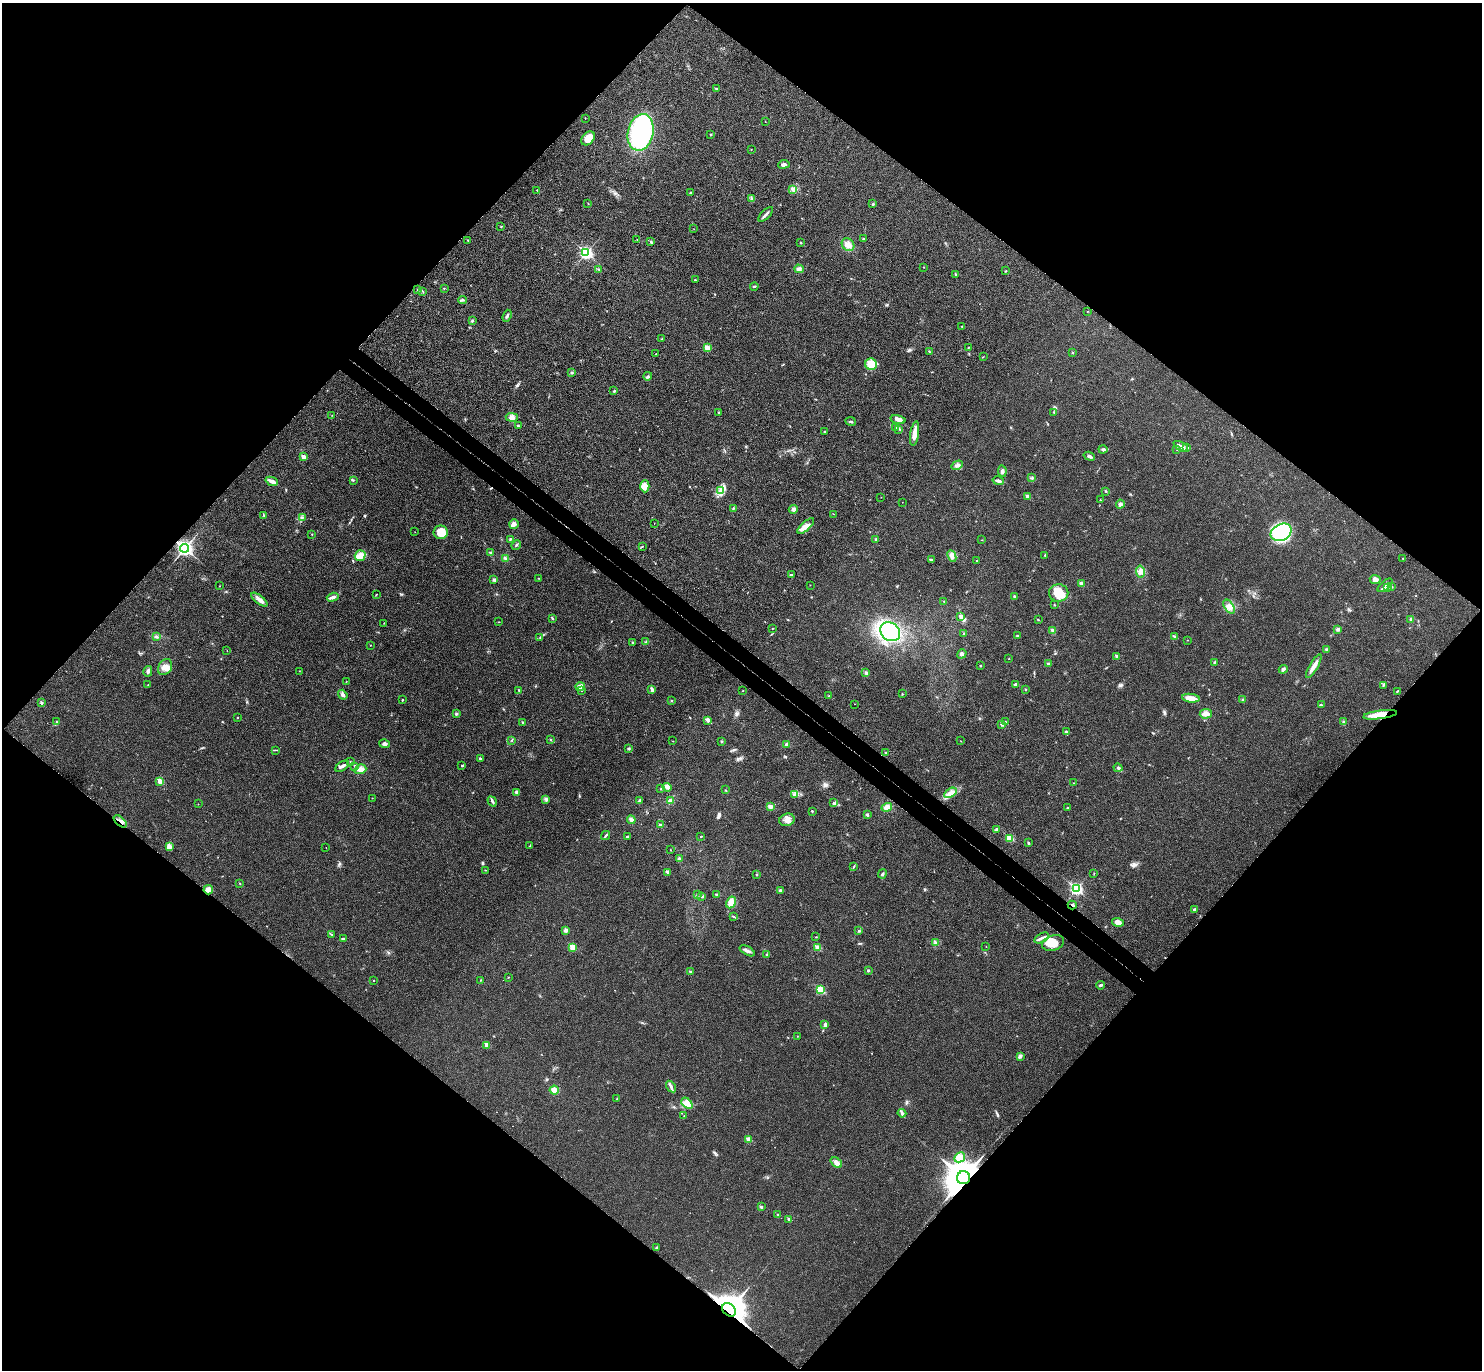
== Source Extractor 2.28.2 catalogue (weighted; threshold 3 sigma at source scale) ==
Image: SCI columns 40-5959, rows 201-5670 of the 6002 x 6011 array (HDU 1 of 3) = the unmasked area's bounding box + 8 px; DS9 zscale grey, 4 x 4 block average (1 PNG px = mean of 4 x 4 image px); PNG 1484 x 1372 px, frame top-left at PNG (2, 3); each listed source drawn as its Kron ellipse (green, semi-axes under 4 px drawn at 4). Shown black and unused: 51% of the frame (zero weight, under 3 of 4 exposures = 6% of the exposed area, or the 3 px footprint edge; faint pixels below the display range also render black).
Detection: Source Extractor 2.28.2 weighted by HDU 2 'WHT'. Background 0.0203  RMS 0.0058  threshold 0.026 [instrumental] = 3 sigma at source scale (4.5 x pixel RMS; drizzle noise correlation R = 1.50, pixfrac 1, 0.05/0.05 arcsec/px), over >= 5 px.
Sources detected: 313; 1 cosmic-ray / hot-pixel residue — neither listed nor drawn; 2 coinciding with a brighter row at this scale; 10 inside a brighter listed object's ellipse — not listed separately; the other 300 listed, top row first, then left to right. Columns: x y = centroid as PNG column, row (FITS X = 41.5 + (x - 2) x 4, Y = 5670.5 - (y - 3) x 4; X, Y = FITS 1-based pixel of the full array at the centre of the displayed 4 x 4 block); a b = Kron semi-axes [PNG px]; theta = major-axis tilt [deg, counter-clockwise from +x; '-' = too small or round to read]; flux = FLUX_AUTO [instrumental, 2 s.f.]
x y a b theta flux
717 88 4 2 - 3.6
585 118 2 2 - 1.6
765 121 2 2 - 0.86
641 132 18 13 77 510
711 135 2 2 - 2.3
588 138 8 5 47 36
751 149 2 2 - 1.4
784 164 5 3 - 11
792 189 4 2 - 5
537 190 2 2 - 1.7
691 193 3 2 - 4.4
752 198 2 2 - 2.9
588 203 2 2 - 1.1
873 204 3 2 - 3.7
766 214 9 2 45 9.1
501 227 3 2 - 1.9
694 229 2 2 - 0.86
637 239 2 2 - 0.82
864 239 3 2 - 4.7
468 240 2 2 - 2.5
651 242 3 2 - 4.1
801 243 2 2 - 2.8
848 245 7 5 -49 26
586 253 4 3 - 470
923 267 2 2 - 1.2
799 269 5 3 - 8.5
599 270 2 2 - 2.3
1006 271 2 2 - 1.2
955 274 2 2 - 3.1
695 280 2 2 - 2.6
754 286 4 2 - 3
444 288 2 2 - 1.9
418 290 2 2 - 1.1
423 291 2 2 - 1.3
462 300 4 3 - 4.6
1087 311 2 2 - 0.96
507 316 6 3 71 6.1
472 321 3 2 - 4.3
962 326 2 2 - 1
662 339 2 2 - 1.2
968 347 2 2 - 2.4
707 348 2 2 - 53
929 352 3 2 - 2.5
1073 352 2 2 - 2.4
656 354 2 2 - 0.85
983 357 2 2 - 1.2
871 364 6 5 - 56
572 372 3 3 - 3.4
648 376 4 2 - 4.3
614 391 3 2 - 3.2
718 412 2 2 - 1.6
1054 412 3 2 - 2.3
332 415 2 2 - 0.95
512 417 6 3 -2 11
898 419 7 4 -14 17
851 421 5 2 - 5
518 426 3 2 - 3.2
896 427 3 2 - 2.7
899 429 3 2 - 2.7
824 432 2 2 - 2
915 434 12 4 81 31
1181 446 8 3 -29 12
1187 447 4 2 - 3.9
1103 449 4 2 - 5.3
1177 449 2 2 - 1.1
1089 456 6 2 -17 8.4
304 457 2 2 - 30
957 465 6 3 31 8.1
1002 471 6 3 -82 8.5
1032 478 2 2 - 2.4
353 480 2 2 - 1.6
272 481 6 2 -21 25
998 481 5 3 - 8.4
645 486 6 4 -90 33
721 490 3 3 - 8.3
1106 491 3 2 - 2.1
881 497 2 2 - 0.98
1027 497 2 2 - 25
1100 500 2 2 - 1.6
902 502 2 2 - 0.73
1120 504 4 3 - 9.5
733 508 3 2 - 3.4
793 509 4 4 - 8.7
833 514 2 2 - 0.91
264 516 2 2 - 1.8
302 518 3 2 - 3
654 523 2 2 - 0.71
514 524 5 4 - 11
806 526 10 4 42 20
415 532 2 2 - 0.9
441 532 7 7 - 44
1281 532 11 8 26 180
312 534 2 2 - 2.1
510 539 3 2 - 3.6
876 539 3 2 - 4.4
982 540 2 2 - 1.3
516 545 5 2 - 3.5
642 546 2 2 - 1.2
184 548 4 3 - 950
491 553 3 3 - 6.9
1045 555 3 2 - 3
360 556 5 5 - 26
952 556 6 4 -66 17
505 558 3 3 - 5.3
1403 559 2 2 - 1.7
932 560 2 2 - 1.4
976 561 2 2 - 1.1
1140 571 6 4 -80 15
791 575 3 2 - 2.8
539 578 2 2 - 1.2
1375 579 5 4 - 18
494 580 3 3 - 6.9
1081 583 3 3 - 6.4
810 585 2 2 - 1.1
1385 585 9 2 40 10
219 586 2 2 - 0.89
1392 587 2 2 - 3.3
1387 588 4 3 - 6.6
1059 593 10 8 2 56
376 594 3 2 - 1.8
1014 596 3 2 - 4.9
333 597 6 3 17 12
259 600 10 4 -38 17
944 601 2 2 - 1.3
1054 605 2 2 - 1.6
1229 607 8 4 -57 18
961 616 3 3 - 15
552 618 3 2 - 3.7
1411 619 3 3 - 6.7
1038 620 3 2 - 2.5
499 622 2 2 - 0.98
384 623 2 2 - 1.4
772 628 2 2 - 1.4
1338 629 4 3 - 6.6
1053 631 3 3 - 6.5
890 632 11 8 -38 270
964 633 3 2 - 2.6
1017 636 3 2 - 2.8
157 637 2 2 - 1.7
540 637 2 2 - 1.7
1175 637 3 2 - 7.9
1188 640 2 2 - 0.76
632 642 2 2 - 1.7
646 642 3 2 - 3.8
370 645 2 2 - 1.7
1326 649 2 2 - 2.8
227 650 2 2 - 0.87
962 654 5 3 - 8.2
1117 656 2 2 - 15
1009 659 2 2 - 2.5
1214 662 3 2 - 2.9
1048 664 3 2 - 6.7
980 666 2 2 - 5.4
1314 666 13 3 60 27
165 667 8 6 59 27
1283 669 4 3 - 8.1
148 671 5 3 - 7.8
299 671 2 2 - 0.74
866 673 4 3 - 5.1
346 682 2 2 - 1
1016 684 3 2 - 8.3
148 685 2 2 - 1.4
1383 686 2 2 - 2.2
580 687 5 3 - 25
1025 689 2 2 - 2.2
519 690 2 2 - 2.3
582 690 3 2 - 2.7
652 690 3 2 - 14
743 691 2 2 - 1.5
1397 691 3 2 - 2
902 694 2 2 - 1.3
343 695 5 4 - 8.7
829 696 2 2 - 2.3
1191 698 9 3 -7 37
402 700 2 2 - 2.8
671 700 2 2 - 1.2
1243 700 2 2 - 2.2
41 703 3 2 - 4.4
855 704 2 2 - 1.2
1321 705 3 2 - 2.6
456 714 3 2 - 4
1206 714 6 5 - 21
1380 715 17 4 8 65
237 718 2 2 - 1.9
708 721 4 3 - 5.8
57 722 2 2 - 2.1
522 722 2 2 - 3.8
1005 722 2 2 - 1.7
1343 722 3 2 - 2.8
1002 724 4 3 - 5.7
1066 732 3 2 - 5.1
512 740 2 2 - 1.7
550 740 2 2 - 1.6
673 741 2 2 - 0.82
721 741 2 2 - 3.4
961 741 2 2 - 1.2
384 744 5 3 - 9.2
786 744 3 3 - 5.8
628 748 3 2 - 3.4
276 750 3 2 - 2.4
886 753 2 2 - 1.4
480 759 3 2 - 6
350 762 2 2 - 2.3
462 765 3 2 - 2.7
342 766 8 2 33 12
355 766 3 2 - 5
1118 768 4 3 - 6.8
360 769 6 5 - 19
160 781 2 2 - 49
1073 783 2 2 - 1.6
667 787 5 4 - 9.3
661 789 2 2 - 2.3
725 790 2 2 - 1.2
517 792 4 3 - 6.7
951 793 7 4 33 18
795 794 4 2 - 5.4
372 798 2 2 - 0.83
546 799 4 2 - 5
639 800 3 2 - 3.7
670 800 4 3 - 9.4
492 801 5 2 - 6.4
834 803 3 2 - 3.8
198 804 2 2 - 0.88
770 806 3 3 - 10
887 807 5 4 - 14
1067 808 2 2 - 3.6
812 811 2 2 - 5.1
867 815 3 2 - 3
631 820 4 3 - 11
787 820 8 6 15 22
120 821 8 2 -42 9
660 825 3 3 - 4.6
996 829 3 3 - 4.3
606 836 5 2 - 4.9
701 836 2 2 - 2.2
627 837 3 2 - 2.7
1010 838 2 2 - 94
1028 843 3 2 - 3.8
530 846 2 2 - 2.1
170 847 3 3 - 8.1
326 847 2 2 - 1.1
670 850 2 2 - 1.2
679 859 4 3 - 6.3
854 867 2 2 - 1.8
485 870 2 2 - 1.8
668 872 4 3 - 5.9
756 874 2 2 - 2.1
882 874 4 2 - 5.1
1094 874 2 2 - 0.95
240 884 2 2 - 1.6
1076 889 3 3 - 390
208 890 5 4 - 11
780 890 3 2 - 4.9
697 894 3 2 - 2.8
716 895 2 2 - 3.4
702 897 2 2 - 1.4
731 902 6 4 60 31
1072 905 4 2 - 5.4
1195 910 3 3 - 6.2
733 917 4 2 - 3
1118 922 6 4 -16 19
565 931 3 3 - 6.2
859 931 3 2 - 3.6
331 934 2 2 - 1.1
816 937 2 2 - 1.7
1042 938 8 2 30 9.8
344 939 3 2 - 3.1
935 943 3 3 - 4.9
1053 943 11 7 17 41
573 947 2 2 - 72
986 947 2 2 - 0.79
818 948 2 2 - 69
747 951 8 3 -30 11
767 955 3 2 - 3.6
868 971 2 2 - 11
690 972 3 2 - 4
508 977 2 2 - 1.2
373 980 2 2 - 1.8
481 980 2 2 - 1.8
1101 985 4 2 - 5.4
820 990 2 2 - 200
825 1025 3 2 - 9.2
797 1036 2 2 - 0.89
487 1045 2 2 - 27
1020 1056 4 3 - 7.2
671 1087 6 3 -56 9.2
554 1090 4 4 - 23
617 1098 2 2 - 2
687 1103 6 4 -42 17
902 1113 4 3 - 6.3
684 1116 2 2 - 1.1
748 1139 4 3 - 10
960 1157 5 5 - 23
836 1162 6 4 -39 20
964 1178 6 6 - 7600
761 1207 2 2 - 12
777 1215 2 2 - 2.9
789 1219 3 3 - 4.6
657 1247 3 2 - 3.6
729 1310 7 5 -40 5300
Overlapping masked pixels (flux is a lower limit): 6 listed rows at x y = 184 548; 1380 715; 120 821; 1072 905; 964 1178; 729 1310
Diffuse or blended objects may show on this block-average render without a row.